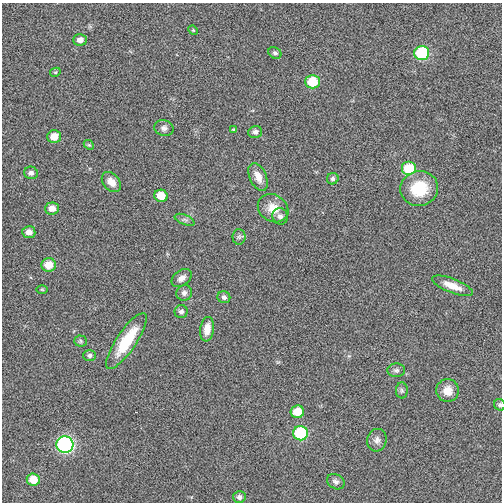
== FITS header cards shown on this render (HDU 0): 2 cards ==
NAXIS1  =                  500
NAXIS2  =                  500

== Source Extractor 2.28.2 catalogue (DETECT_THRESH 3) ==
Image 500 x 500 px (HDU 0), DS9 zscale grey, 1 PNG px = 1 image px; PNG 504 x 504 px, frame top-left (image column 1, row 500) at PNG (2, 3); each listed source drawn as its Kron ellipse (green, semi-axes under 4 px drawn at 4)
Background -0.00166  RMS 0.023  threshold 0.0678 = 3 sigma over >= 5 px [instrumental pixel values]
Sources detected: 46; all 46 listed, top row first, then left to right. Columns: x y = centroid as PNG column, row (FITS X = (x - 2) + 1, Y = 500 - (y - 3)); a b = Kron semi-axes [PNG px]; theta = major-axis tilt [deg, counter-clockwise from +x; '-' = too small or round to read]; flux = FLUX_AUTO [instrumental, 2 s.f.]
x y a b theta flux
193 30 5 4 - 1.6
80 40 7 5 3 8.1
275 53 7 5 -34 3.5
422 53 7 7 - 100
55 72 5 4 - 1.6
312 82 7 6 - 46
164 128 10 8 -14 6
234 130 4 3 - 2.2
255 132 7 6 - 5.2
54 137 7 6 - 17
89 145 5 4 - 1.7
409 169 7 7 - 52
31 173 7 6 - 5.2
258 177 15 8 -66 13
333 179 6 5 - 3.5
111 182 11 8 -48 13
419 188 19 17 14 57
161 196 7 6 - 26
52 208 7 6 - 11
273 208 16 13 -31 23
280 216 8 7 - 6.2
185 220 10 5 -22 4
29 232 6 6 - 8.9
239 237 8 6 90 4
49 265 7 7 - 21
182 278 11 7 37 8.5
452 286 21 7 -21 20
42 289 6 3 -2 1.5
184 293 8 7 - 5.4
224 297 6 6 - 4.7
181 312 6 6 - 4.9
207 329 12 7 81 15
81 341 6 5 - 3
126 341 33 10 56 60
90 355 6 5 - 3.9
396 370 9 7 4 4.8
402 390 8 6 -88 3.9
448 391 11 11 - 17
500 405 6 5 - 2.9
297 412 7 6 - 28
300 433 7 7 - 100
377 440 11 9 75 7.9
65 444 8 8 - 280
33 480 6 6 - 24
336 482 9 7 -33 5.3
239 497 6 6 - 4.7
At the frame edge (FLAGS 8, measured only in part): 1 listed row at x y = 500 405